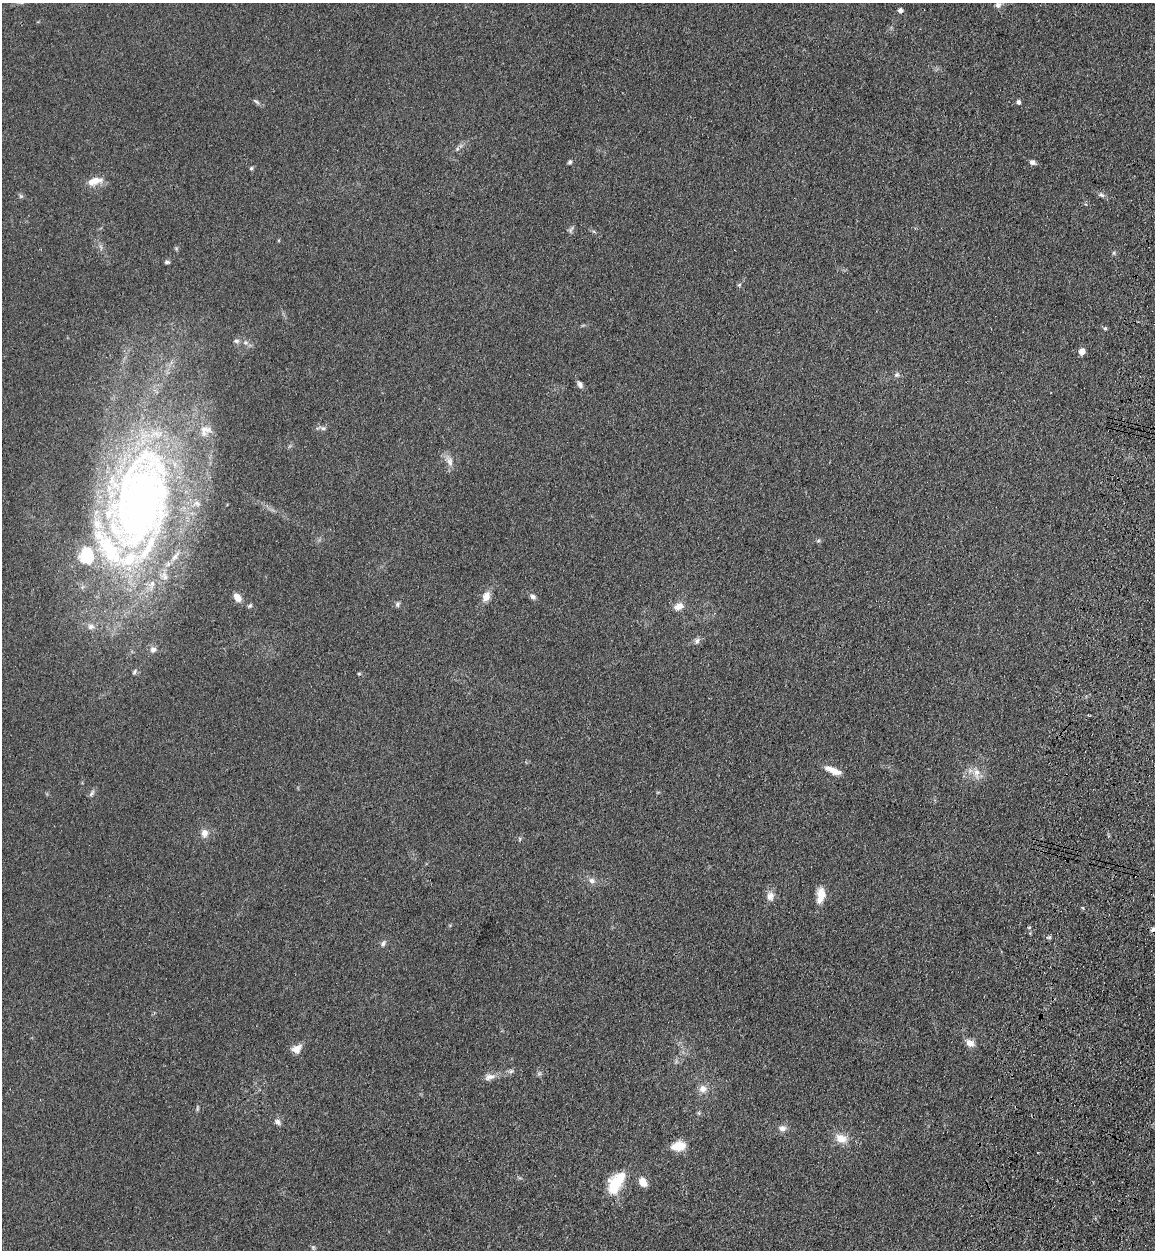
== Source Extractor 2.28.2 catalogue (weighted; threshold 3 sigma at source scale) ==
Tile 6 of 4 x 4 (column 2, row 2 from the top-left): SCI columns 1512-2664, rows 2534-3781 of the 5209 x 5064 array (HDU 1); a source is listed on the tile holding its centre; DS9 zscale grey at full resolution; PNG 1157 x 1252 px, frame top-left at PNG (2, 3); no overlay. Shown black and unused: <1% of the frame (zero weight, under 3 of 4 exposures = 6% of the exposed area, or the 3 px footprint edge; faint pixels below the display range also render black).
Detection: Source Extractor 2.28.2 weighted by HDU 2 'WHT'; one run over the whole footprint, this tile lists its part. Background 0.135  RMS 0.0077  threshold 0.0348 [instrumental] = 3 sigma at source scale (4.5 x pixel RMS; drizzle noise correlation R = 1.50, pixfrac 1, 0.05/0.05 arcsec/px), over >= 5 px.
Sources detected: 71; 3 inside a brighter object's white glare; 1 cosmic-ray / hot-pixel residue — not listed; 10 inside a brighter listed object's ellipse — not listed separately; the other 57 listed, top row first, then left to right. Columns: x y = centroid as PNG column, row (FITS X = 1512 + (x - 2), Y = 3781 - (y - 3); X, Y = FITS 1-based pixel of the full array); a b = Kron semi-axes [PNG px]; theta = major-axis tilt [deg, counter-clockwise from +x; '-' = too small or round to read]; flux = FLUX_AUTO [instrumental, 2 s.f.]
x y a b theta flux
998 5 8 7 - 3.1
900 10 6 6 - 2.1
256 101 12 4 -38 1.7
1018 102 6 5 - 1.9
570 162 6 5 - 1.4
1032 162 6 5 - 3.2
251 168 5 4 - 1
95 181 19 9 15 10
1101 195 9 6 -23 2.1
21 196 6 5 - 1.3
570 230 10 5 63 1.9
1114 253 6 4 -72 0.99
167 262 6 5 - 1.5
739 285 5 5 - 1.1
1105 328 5 4 - 1.2
236 341 8 6 -4 2
1082 352 5 4 - 9
896 375 6 5 - 1.7
580 385 8 6 -61 2.8
323 428 7 5 -20 1.9
450 461 14 8 -72 5.4
140 499 133 74 77 520
818 541 6 4 18 1.1
486 596 13 9 64 6.4
533 596 8 6 -25 2.3
237 597 12 8 -55 5.9
397 604 7 5 69 1.7
250 606 7 4 48 1.3
679 606 11 8 24 6.2
91 626 9 9 - 3.9
697 641 9 6 78 2.4
153 649 9 8 - 3.4
134 672 9 4 57 1.6
833 770 21 7 -22 8.6
977 773 15 9 89 6.8
92 793 11 4 55 1.9
204 833 11 9 87 5.1
592 880 9 7 -27 3.3
821 895 16 9 82 12
770 896 11 9 77 5.2
1153 929 7 6 - 2
383 943 8 6 59 2.2
970 1043 10 8 -35 5.9
297 1049 14 10 32 5.5
511 1071 7 4 44 1.7
539 1074 7 4 0 1.3
490 1077 16 8 16 5
703 1089 11 10 - 5.3
197 1109 8 3 -85 1.2
699 1113 6 4 -71 1
277 1122 9 7 -46 2.8
782 1128 10 8 8 3.8
841 1138 15 11 -19 9.8
678 1146 17 10 8 13
642 1182 11 8 -64 7.6
615 1184 23 15 74 26
313 1247 7 5 -90 1.3